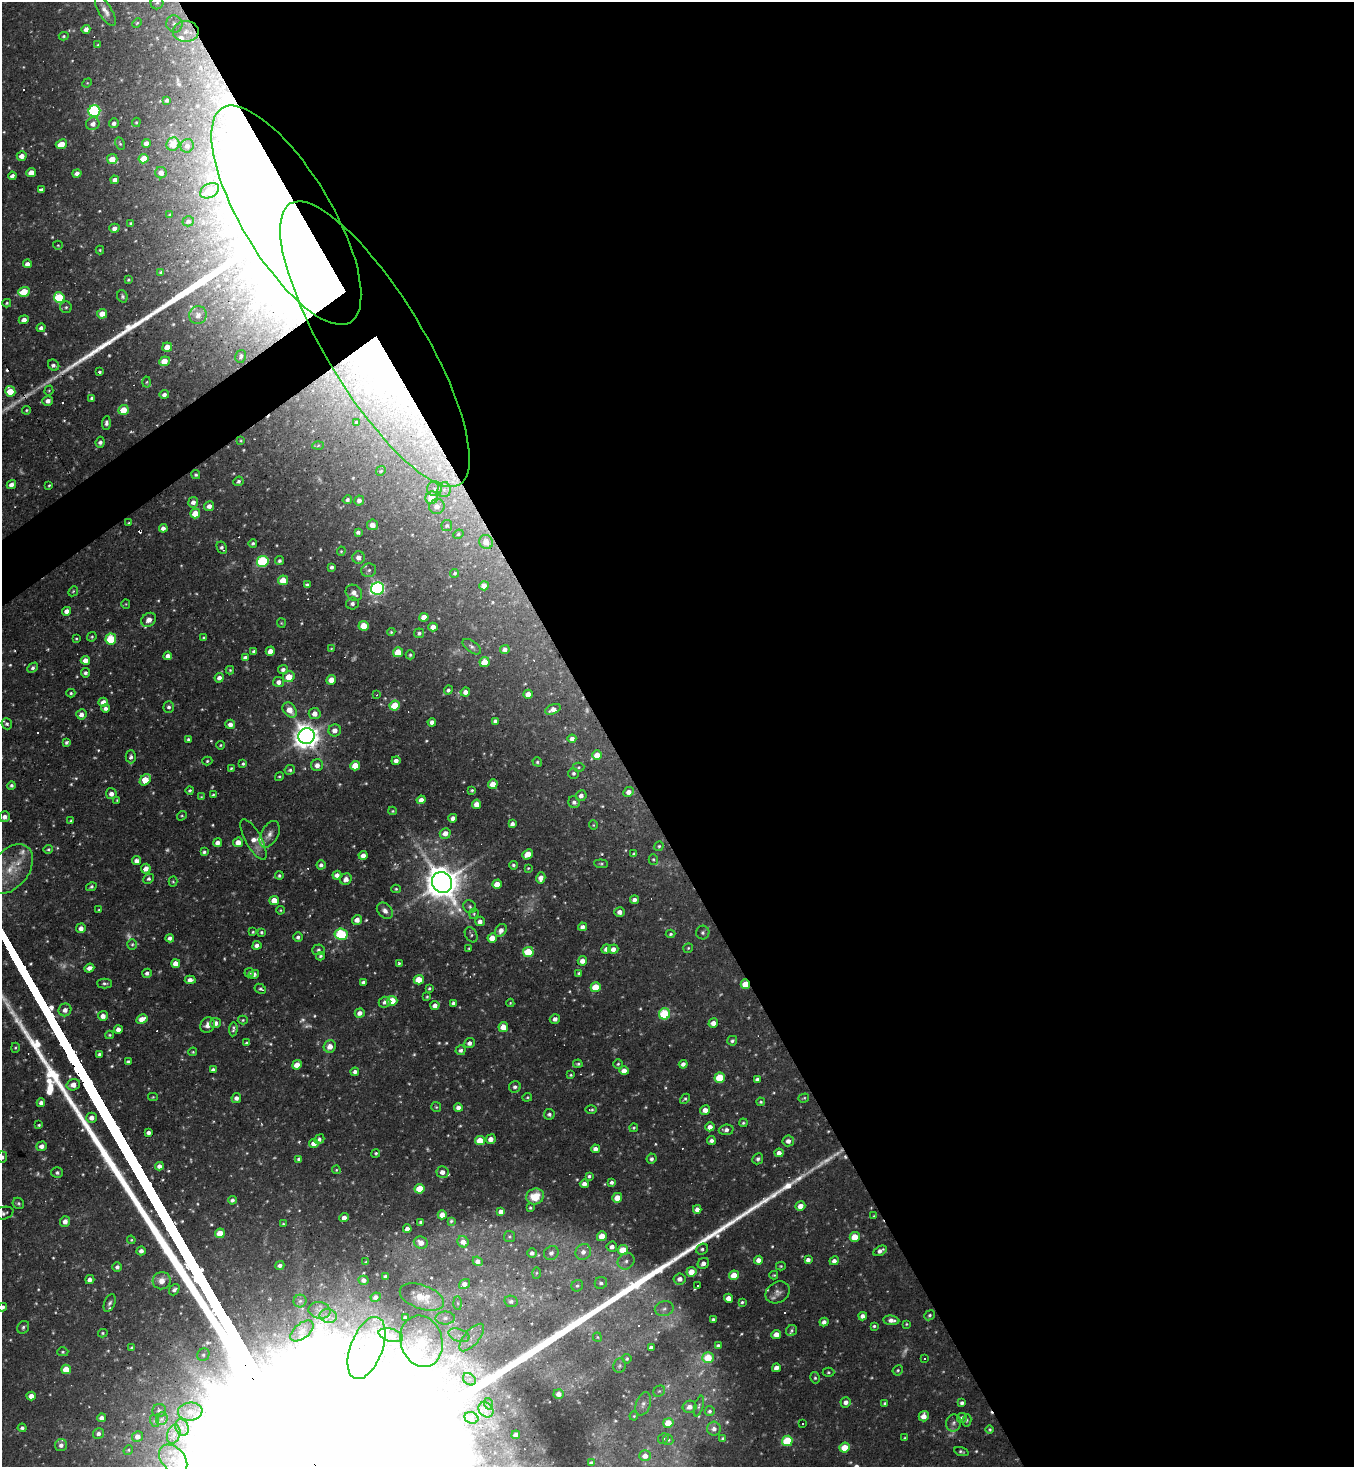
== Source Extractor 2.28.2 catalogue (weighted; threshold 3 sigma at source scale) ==
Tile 8 of 4 x 4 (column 4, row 2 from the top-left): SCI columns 4209-5560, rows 2929-4393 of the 5851 x 5857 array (HDU 1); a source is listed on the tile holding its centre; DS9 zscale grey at full resolution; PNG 1356 x 1469 px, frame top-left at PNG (2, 2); each listed source drawn as its Kron ellipse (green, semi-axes under 4 px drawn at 4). Shown black and unused: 57% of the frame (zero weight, under 3 of 4 exposures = <1% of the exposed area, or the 3 px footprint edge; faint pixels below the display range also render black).
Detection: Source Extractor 2.28.2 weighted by HDU 2 'WHT'; one run over the whole footprint, this tile lists its part. Background 0.0709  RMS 0.0051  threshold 0.0229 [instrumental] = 3 sigma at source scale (4.5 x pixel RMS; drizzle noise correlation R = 1.50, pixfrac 1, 0.05/0.05 arcsec/px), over >= 5 px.
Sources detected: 650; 48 too faint to see at this stretch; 8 inside a brighter object's white glare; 14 cosmic-ray / hot-pixel residue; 1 long thin detection or spike segment (spike, bleed or trail) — neither listed nor drawn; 13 inside a brighter listed object's ellipse — not listed separately; of the other 566, all 500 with FLUX_AUTO >= 0.54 (the completeness limit of this list) listed and drawn (66 fainter detections not listed), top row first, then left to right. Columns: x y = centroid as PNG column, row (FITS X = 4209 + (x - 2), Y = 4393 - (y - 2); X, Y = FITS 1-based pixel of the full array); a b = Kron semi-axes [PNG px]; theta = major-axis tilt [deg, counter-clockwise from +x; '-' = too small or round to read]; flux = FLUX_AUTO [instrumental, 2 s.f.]
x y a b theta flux
157 3 6 6 - 1.3
105 11 17 6 -59 3.1
137 23 5 4 - 0.61
174 24 8 8 - 2.7
86 29 4 4 - 2.8
186 31 13 10 2 6.2
64 36 5 4 - 0.75
98 45 4 3 - 0.63
87 83 5 4 - 0.55
167 100 3 3 - 1.3
94 111 6 6 - 68
136 122 5 4 - 0.63
114 123 5 4 - 2
93 124 7 6 - 3.1
146 143 4 4 - 3.3
61 144 6 4 24 7.9
120 144 6 4 -62 0.8
173 144 7 6 - 8.2
187 146 7 6 - 2.4
22 156 5 5 - 4
112 159 5 5 - 6.7
144 159 5 4 - 9.3
31 173 5 4 - 6
77 173 4 4 - 2.5
161 173 6 5 - 3.2
12 176 4 3 - 2.5
115 180 4 4 - 2.6
41 190 4 4 - 2.3
209 191 10 7 29 8.6
170 215 4 3 - 0.58
286 215 125 45 -59 2900
188 221 6 5 - 1.4
131 223 4 4 - 0.73
114 228 5 4 - 2.5
58 245 5 4 - 0.6
100 250 4 4 - 0.58
27 264 4 4 - 2.6
161 272 4 3 - 0.94
128 280 4 3 - 0.67
24 292 6 5 - 12
122 296 6 5 - 1.1
59 297 5 5 - 27
7 303 4 3 - 0.65
66 307 6 6 - 0.97
102 314 5 5 - 6
198 315 9 8 - 2.5
24 320 5 4 - 2.6
41 328 4 4 - 1.6
375 344 164 49 -59 290
167 347 5 4 - 5.7
241 356 6 5 - 1.2
164 361 5 4 - 7.2
54 365 6 5 - 1.6
100 372 3 3 - 0.89
146 382 5 3 - 0.6
10 391 5 5 - 11
49 391 5 4 - 0.74
164 394 4 4 - 2.1
92 398 4 3 - 1.1
48 401 5 5 - 2.7
26 410 4 3 - 0.68
123 410 5 4 - 9.6
357 422 3 2 - 0.64
106 423 7 4 87 1.4
241 440 4 3 - 0.57
100 442 5 4 - 1.9
318 445 6 4 4 0.64
381 471 5 4 - 0.64
196 475 5 4 - 0.98
238 481 5 4 - 1.4
11 484 5 4 - 2.7
49 486 3 2 - 0.59
434 489 7 7 - 2.3
444 490 7 6 - 2.2
432 498 6 6 - 9.9
347 500 5 4 - 1.1
359 500 5 4 - 2.2
193 502 5 5 - 2.7
209 506 5 5 - 3
437 506 8 7 - 3.7
195 514 5 5 - 11
129 523 4 3 - 0.62
372 525 5 5 - 3.7
447 526 5 5 - 0.95
163 528 4 4 - 2.5
358 532 4 4 - 1.6
458 534 5 4 - 0.71
486 542 7 6 - 4.7
253 543 4 3 - 0.9
222 548 6 4 -63 1.3
341 551 5 4 - 0.59
359 557 6 6 - 3.1
263 561 6 5 - 52
279 561 4 4 - 1.2
332 567 4 3 - 1.4
369 570 7 6 - 1.5
455 573 4 4 - 0.8
283 580 5 4 - 9.8
307 585 4 3 - 1.7
484 586 5 4 - 3.5
378 589 6 6 - 140
73 591 5 4 - 0.7
354 593 9 7 -41 3.7
126 604 5 4 - 0.54
352 604 6 6 - 1.9
66 611 4 4 - 2.9
424 617 4 4 - 4.9
149 620 8 6 40 3.7
281 623 5 4 - 0.57
364 626 5 5 - 9.9
433 627 4 4 - 3.7
391 632 4 4 - 0.69
419 633 5 5 - 1.5
92 637 5 4 - 0.8
204 638 4 3 - 0.75
76 639 3 3 - 0.6
111 639 5 5 - 27
472 647 10 5 -36 1.4
331 649 4 4 - 0.57
505 649 5 4 - 2.7
254 651 4 3 - 1.4
270 651 5 4 - 3.8
398 652 5 5 - 13
410 655 4 4 - 0.87
168 656 4 4 - 2.6
245 658 4 4 - 2.4
85 660 5 4 - 3.8
484 662 5 5 - 8.5
33 668 6 4 44 1.2
283 669 5 4 - 1.8
230 670 4 4 - 0.68
85 673 4 4 - 1.4
289 677 6 5 - 8.3
219 678 5 4 - 2.6
331 680 5 4 - 5.4
279 682 5 5 - 2.7
448 690 4 4 - 1.3
465 692 5 4 - 2.8
71 693 4 4 - 0.87
528 694 5 4 - 4.8
377 695 4 3 - 0.97
103 702 5 4 - 3.7
395 705 5 5 - 15
169 707 6 5 - 1.7
106 708 4 4 - 2.1
553 709 8 5 25 3.5
290 710 8 6 -49 6.6
81 714 5 5 - 3.1
315 714 6 5 - 4.3
495 721 4 4 - 1.7
432 722 4 4 - 2.5
7 724 5 5 - 1.4
230 724 5 4 - 2.8
335 730 6 6 - 3.8
307 736 8 8 - 620
188 739 3 3 - 0.89
572 739 4 4 - 2.4
66 742 4 4 - 1.1
220 745 4 3 - 0.59
597 755 5 4 - 7.3
131 757 6 5 - 1.6
207 761 5 4 - 0.8
396 761 4 4 - 2.5
537 762 5 4 - 0.87
243 764 4 3 - 0.88
317 765 6 6 - 3.2
355 766 5 4 - 9.4
579 767 6 4 2 0.76
231 768 3 3 - 0.63
290 770 5 4 - 1.1
574 773 5 5 - 1.2
279 776 4 4 - 0.7
145 780 6 4 48 15
493 784 5 5 - 6.1
11 785 4 4 - 1.3
190 790 4 4 - 0.94
472 790 3 3 - 0.74
629 792 5 4 - 3.3
111 794 5 5 - 3.3
213 795 4 3 - 0.68
581 796 5 5 - 2.4
201 797 3 3 - 0.54
117 800 4 4 - 0.56
421 800 4 4 - 2.9
574 802 6 5 - 1.7
477 804 4 4 - 4.4
393 811 4 4 - 0.62
182 816 5 4 - 0.59
5 817 5 5 - 2.8
453 818 4 4 - 2.8
71 821 3 3 - 0.79
512 824 4 4 - 2.5
593 825 4 4 - 0.58
445 833 5 5 - 4.6
270 834 14 8 62 3.4
254 839 23 8 -61 5.6
238 842 5 4 - 4.4
218 843 4 4 - 2.9
659 846 5 4 - 0.82
48 849 4 4 - 0.79
204 852 4 4 - 1.1
527 854 6 4 40 7.5
634 854 4 3 - 1.1
363 855 4 4 - 3.3
653 859 5 4 - 0.72
136 861 5 4 - 2.7
601 864 7 4 -5 0.84
321 865 4 4 - 1.8
513 865 4 4 - 0.96
528 868 4 4 - 0.6
10 869 28 18 51 17
146 869 5 5 - 3.5
279 875 4 4 - 0.94
337 875 4 4 - 2.8
541 878 6 4 75 3.6
149 879 5 4 - 1.2
346 879 6 5 - 3.4
173 882 5 4 - 0.65
442 882 11 9 -52 1300
497 884 5 4 - 5.9
91 887 5 4 - 1.1
396 889 4 4 - 0.74
274 900 5 4 - 6.3
634 900 4 4 - 2.1
470 907 7 6 - 1.2
99 910 3 3 - 0.65
280 910 4 3 - 0.58
385 911 9 7 -46 2.8
619 912 5 5 - 2.8
474 914 5 4 - 0.71
357 920 5 5 - 3.9
480 921 5 4 - 2.7
582 927 4 4 - 2.4
81 928 5 4 - 2.8
501 930 7 5 55 3.3
253 932 4 3 - 0.63
261 932 4 4 - 0.92
703 933 7 6 - 1.4
341 934 6 5 - 40
671 934 5 4 - 0.87
471 935 8 5 -60 1.2
298 937 4 4 - 1.5
170 938 4 4 - 2
492 938 5 4 - 8.1
132 944 5 5 - 0.85
257 945 4 4 - 3
469 948 3 3 - 0.61
688 948 5 4 - 0.68
606 949 5 4 - 2.8
613 949 5 4 - 2.9
318 950 6 5 - 1.3
528 952 5 5 - 22
320 956 4 4 - 0.91
582 961 5 4 - 3.6
176 963 4 4 - 4.5
399 963 4 3 - 0.79
89 968 5 4 - 2.8
147 973 5 4 - 1.8
249 973 5 4 - 0.96
579 973 4 3 - 0.81
254 974 5 4 - 2
190 980 5 4 - 3.1
419 980 5 4 - 11
363 982 4 3 - 1.6
104 983 7 5 0 1.2
745 984 5 4 - 9.3
596 987 5 5 - 14
429 988 3 3 - 0.86
260 989 6 4 -30 1.2
427 997 4 3 - 0.65
392 1001 5 5 - 12
384 1002 6 5 - 1.9
453 1003 4 4 - 1.3
510 1003 4 4 - 0.55
435 1005 4 4 - 3.1
65 1010 6 6 - 3.4
360 1013 5 4 - 3.3
665 1014 5 5 - 34
103 1016 5 5 - 3.5
142 1019 6 4 29 5.9
555 1019 5 4 - 2.3
243 1020 5 4 - 0.69
215 1023 5 5 - 3
713 1023 5 4 - 4
207 1025 8 7 - 3.3
503 1027 5 5 - 7.8
118 1029 4 4 - 2.9
233 1029 7 3 86 1.2
110 1035 4 3 - 0.66
732 1041 5 4 - 1.3
246 1043 4 3 - 0.8
469 1043 5 5 - 2.6
330 1046 6 6 - 4.6
15 1048 5 4 - 0.61
460 1050 5 5 - 1.5
193 1052 4 3 - 0.62
99 1054 4 3 - 1.2
128 1061 4 3 - 0.96
578 1064 5 4 - 0.97
618 1064 5 4 - 0.78
683 1064 4 4 - 2.3
297 1065 5 4 - 6.3
213 1070 4 3 - 1.6
624 1071 5 4 - 4.5
355 1072 4 4 - 1.9
571 1075 4 3 - 0.64
720 1078 5 5 - 19
757 1079 4 3 - 1.4
73 1085 7 5 16 4.3
515 1087 6 5 - 1.5
153 1097 5 4 - 0.61
527 1097 5 4 - 0.67
236 1098 5 4 - 2.4
804 1098 5 4 - 0.69
685 1099 5 4 - 0.8
761 1102 4 4 - 0.77
41 1103 4 4 - 2.2
436 1107 5 5 - 0.7
458 1107 4 4 - 2.4
591 1110 6 4 1 0.8
705 1110 5 4 - 3.8
549 1114 5 5 - 1.4
92 1118 5 5 - 3.2
743 1123 4 4 - 0.74
39 1125 3 3 - 0.7
710 1127 4 4 - 3.6
634 1128 4 4 - 0.74
726 1130 7 5 5 2.2
148 1132 4 4 - 2.3
319 1139 5 4 - 1.7
491 1139 5 4 - 4.1
480 1140 5 4 - 9.5
711 1140 4 4 - 1.9
788 1141 6 5 - 2.7
314 1143 5 4 - 4.5
41 1146 5 4 - 2.8
595 1149 4 4 - 2.5
376 1153 4 4 - 0.82
779 1153 4 4 - 2.9
2 1157 5 5 - 1.5
299 1159 4 4 - 1.4
651 1159 5 5 - 1.6
758 1159 6 5 - 1.3
159 1166 4 4 - 2.7
336 1170 4 4 - 0.58
442 1172 6 6 - 3.3
57 1173 6 5 - 1.4
589 1176 4 3 - 1
611 1182 4 4 - 1.4
584 1184 4 4 - 2.8
420 1189 5 5 - 16
535 1196 9 8 - 7
617 1198 5 4 - 7.1
232 1200 4 4 - 1.7
18 1203 6 5 - 1.1
800 1206 5 4 - 4.2
530 1208 3 3 - 0.58
697 1209 4 4 - 2.9
501 1212 4 4 - 2.8
4 1213 10 6 13 1.4
442 1215 4 4 - 4.5
874 1216 3 3 - 0.57
344 1218 5 4 - 2.6
65 1221 5 5 - 3.3
451 1221 4 4 - 0.65
421 1222 3 3 - 0.99
283 1224 3 3 - 0.55
407 1229 4 4 - 3
220 1233 5 4 - 7.8
509 1236 5 5 - 0.74
602 1236 5 4 - 7.5
855 1237 5 5 - 10
131 1240 4 4 - 0.59
463 1242 6 5 - 3
421 1243 7 6 - 4.3
612 1247 5 5 - 2.7
702 1249 6 5 - 1.2
623 1250 5 5 - 15
141 1251 4 4 - 2.2
880 1251 7 4 28 2.4
583 1252 8 7 - 3.6
532 1253 5 5 - 1.6
551 1253 7 6 - 2
758 1260 4 4 - 3.1
808 1260 4 4 - 2.3
478 1261 5 4 - 2.6
626 1261 9 7 41 2.4
834 1261 5 4 - 2.7
366 1262 3 3 - 0.66
703 1263 6 5 - 2.7
280 1266 5 4 - 2
781 1266 5 4 - 0.62
117 1267 5 4 - 1.8
691 1272 5 5 - 7.2
536 1273 6 4 88 0.65
734 1275 5 4 - 8.4
774 1275 4 3 - 0.58
386 1276 3 3 - 1.7
90 1279 4 4 - 2.6
680 1279 6 5 - 3.1
363 1280 5 4 - 2.1
162 1281 9 8 - 4.9
601 1283 6 6 - 1.5
464 1284 6 4 35 3.6
577 1286 6 5 - 0.97
698 1286 3 3 - 0.59
174 1290 6 4 52 1.6
778 1292 13 10 34 3
376 1297 5 4 - 2.1
422 1297 23 12 -20 10
728 1298 4 4 - 3.6
300 1301 6 6 - 1.4
511 1301 7 5 -11 1.5
742 1302 4 3 - 0.86
110 1303 9 5 68 1.4
458 1303 7 4 -89 1
2 1307 4 4 - 1.8
664 1309 9 7 13 2.5
320 1310 11 8 -9 3.2
929 1315 5 4 - 0.97
328 1316 9 7 -14 2.9
863 1316 4 4 - 2.5
405 1317 3 3 - 0.77
445 1318 9 6 1 2.4
713 1319 4 3 - 1
891 1320 8 4 -6 2.9
824 1322 4 4 - 2.3
906 1324 4 3 - 0.55
874 1326 4 3 - 0.88
23 1327 7 5 57 1.2
792 1330 6 5 - 1
302 1331 13 7 39 3
103 1333 5 4 - 0.7
776 1334 5 4 - 4.7
391 1335 12 6 -15 3
459 1335 11 6 -20 3.6
597 1337 4 4 - 0.58
472 1338 17 7 50 6.3
421 1341 26 20 -74 17
718 1346 4 3 - 1.5
651 1347 4 4 - 1.8
132 1348 4 3 - 1.2
366 1348 33 16 69 23
63 1352 6 4 3 0.77
203 1355 6 6 - 1.2
708 1357 6 5 - 13
924 1358 3 3 - 0.61
627 1359 5 4 - 0.85
620 1366 7 6 - 1.1
776 1368 4 4 - 2.9
66 1369 5 5 - 8.6
898 1370 5 5 - 0.82
828 1372 6 4 2 0.79
815 1378 6 4 -77 0.94
469 1379 7 5 -43 1.7
659 1391 6 5 - 0.78
559 1394 5 5 - 3.3
31 1396 4 4 - 4.2
846 1402 5 5 - 2.5
885 1403 4 4 - 0.99
962 1403 4 4 - 1.5
489 1404 6 4 -71 0.74
643 1404 12 7 70 2.3
699 1406 11 3 74 1.1
689 1407 7 6 - 3.3
159 1410 7 6 - 1.4
486 1410 8 6 -47 2.4
710 1411 5 4 - 1.2
190 1412 12 9 7 5.6
634 1416 4 4 - 0.54
924 1416 5 5 - 4
101 1418 4 4 - 2
471 1418 7 5 -22 1.1
962 1418 5 5 - 1.6
162 1419 6 6 - 1.5
967 1420 6 4 77 0.8
155 1421 6 4 -72 0.73
668 1423 5 5 - 9.8
953 1423 9 7 83 1.7
803 1424 3 3 - 2.3
182 1427 8 6 -70 2.6
22 1428 4 4 - 1.4
714 1429 7 7 - 2.5
990 1429 4 4 - 0.73
98 1433 6 5 - 2.1
174 1434 9 6 72 2.8
516 1435 4 4 - 2.9
137 1436 5 5 - 3.1
663 1438 6 5 - 0.8
723 1438 4 4 - 0.88
905 1438 4 3 - 0.61
668 1440 5 5 - 0.87
787 1441 5 5 - 29
61 1445 6 6 - 2.5
845 1448 5 5 - 10
128 1450 5 4 - 0.66
961 1452 7 3 -19 0.96
645 1456 6 5 - 3.8
173 1459 17 11 -47 9.2
591 1463 4 4 - 1.7
Overlapping masked pixels (flux is a lower limit): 3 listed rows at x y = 286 215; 375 344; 745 984
Isophote crosses this tile's border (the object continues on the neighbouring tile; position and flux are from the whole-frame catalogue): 4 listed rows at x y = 286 215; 2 1157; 4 1213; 2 1307
Unlisted compact peaks at least as high as the median listed source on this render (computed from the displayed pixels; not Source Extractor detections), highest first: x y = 50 1089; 787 1186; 38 1044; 54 1075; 61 1086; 719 1230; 739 1217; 751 1209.